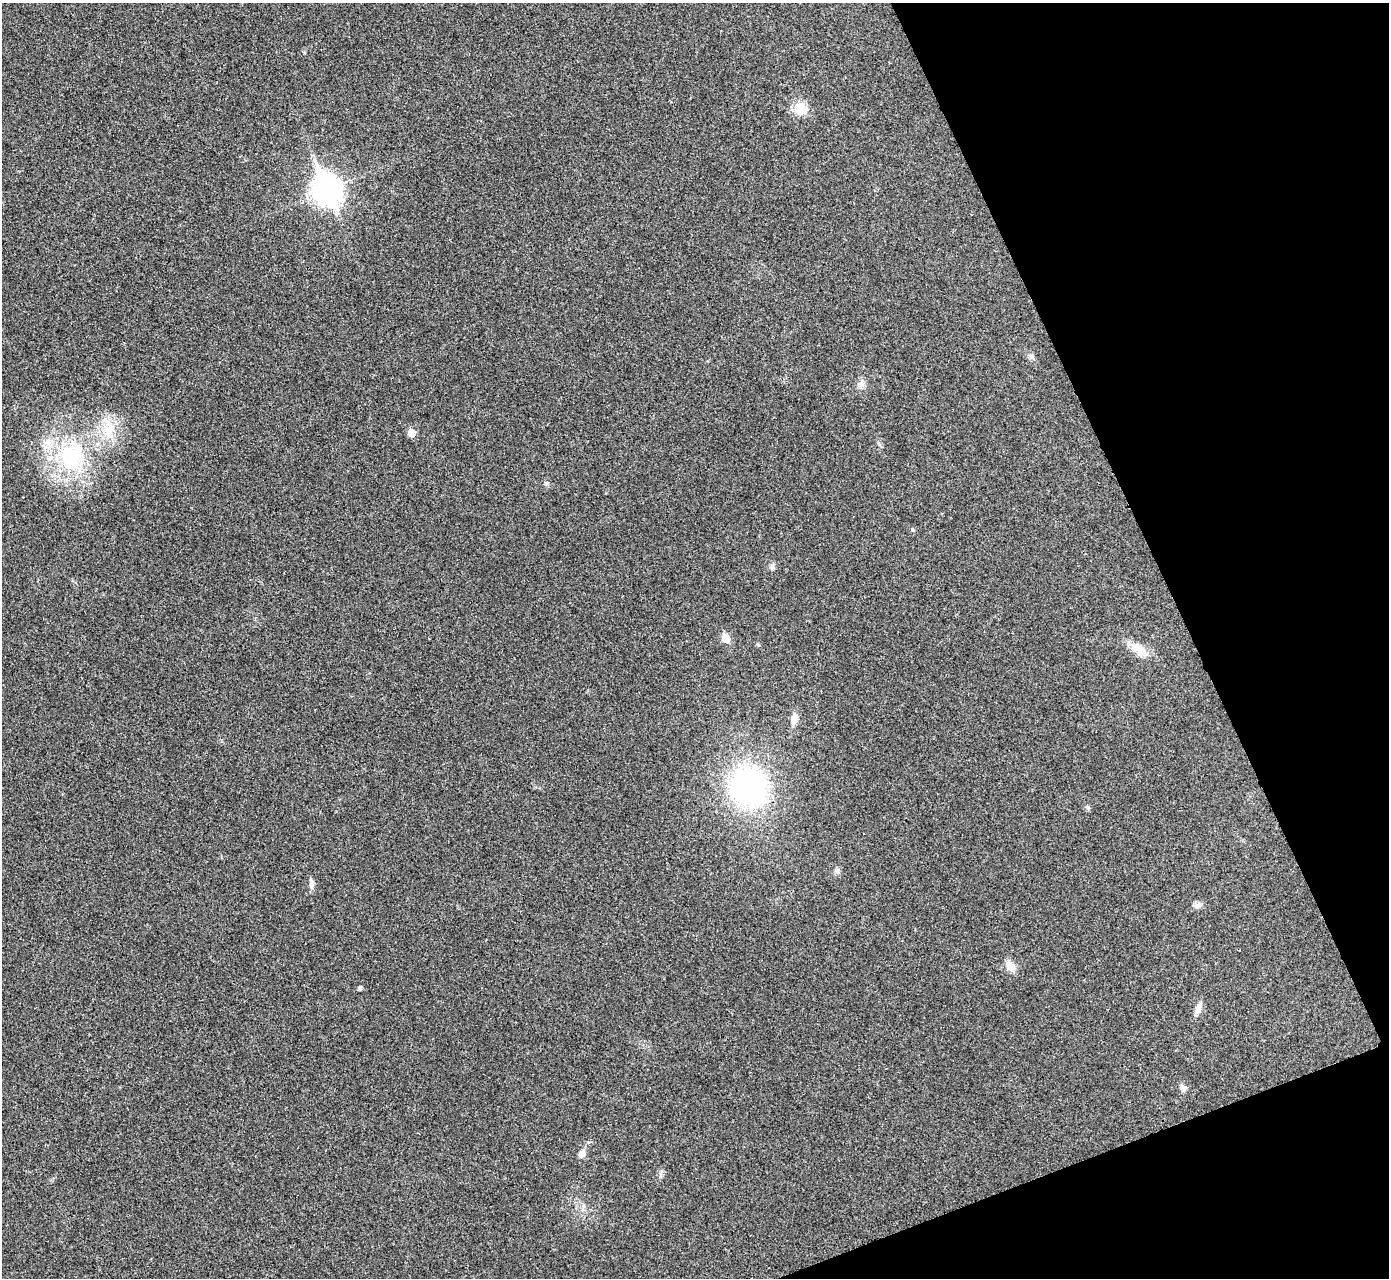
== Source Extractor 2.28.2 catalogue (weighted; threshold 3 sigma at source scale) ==
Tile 12 of 4 x 4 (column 4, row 3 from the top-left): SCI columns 4167-5553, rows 1434-2709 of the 5559 x 5548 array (HDU 1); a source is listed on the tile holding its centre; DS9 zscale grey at full resolution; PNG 1391 x 1280 px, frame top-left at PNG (2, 3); no overlay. Shown black and unused: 19% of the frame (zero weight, under 3 of 4 exposures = <1% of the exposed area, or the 3 px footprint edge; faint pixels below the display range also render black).
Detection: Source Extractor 2.28.2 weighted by HDU 2 'WHT'; one run over the whole footprint, this tile lists its part. Background 0.0488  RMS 0.0067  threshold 0.0301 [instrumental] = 3 sigma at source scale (4.5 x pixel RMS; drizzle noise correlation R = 1.50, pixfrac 1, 0.05/0.05 arcsec/px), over >= 5 px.
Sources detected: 21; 1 inside a brighter listed object's ellipse — not listed separately; the other 20 listed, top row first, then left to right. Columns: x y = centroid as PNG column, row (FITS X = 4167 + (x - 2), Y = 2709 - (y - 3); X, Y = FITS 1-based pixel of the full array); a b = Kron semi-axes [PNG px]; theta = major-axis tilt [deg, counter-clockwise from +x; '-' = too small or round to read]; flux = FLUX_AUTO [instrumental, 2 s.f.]
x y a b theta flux
801 109 18 16 -6 9.3
326 190 12 9 -67 730
861 384 9 6 77 2.5
109 429 20 13 10 14
412 433 6 5 - 9.3
71 457 36 31 77 59
772 566 8 6 -77 1.7
726 638 6 5 - 13
1137 648 20 13 -34 9.2
794 719 14 7 83 5.1
748 787 29 26 -68 160
1087 807 6 4 -88 1
837 871 8 6 -76 1.7
311 884 14 6 -84 2.9
1198 905 12 6 20 2.6
1010 966 14 9 -54 6.4
360 988 6 5 - 1.1
1198 1008 15 7 69 3.9
1183 1088 9 7 -60 2.8
582 1154 10 7 47 3.6
Unlisted compact peaks at least as high as the median listed source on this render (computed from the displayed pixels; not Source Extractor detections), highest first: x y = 546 483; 1031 357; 758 645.